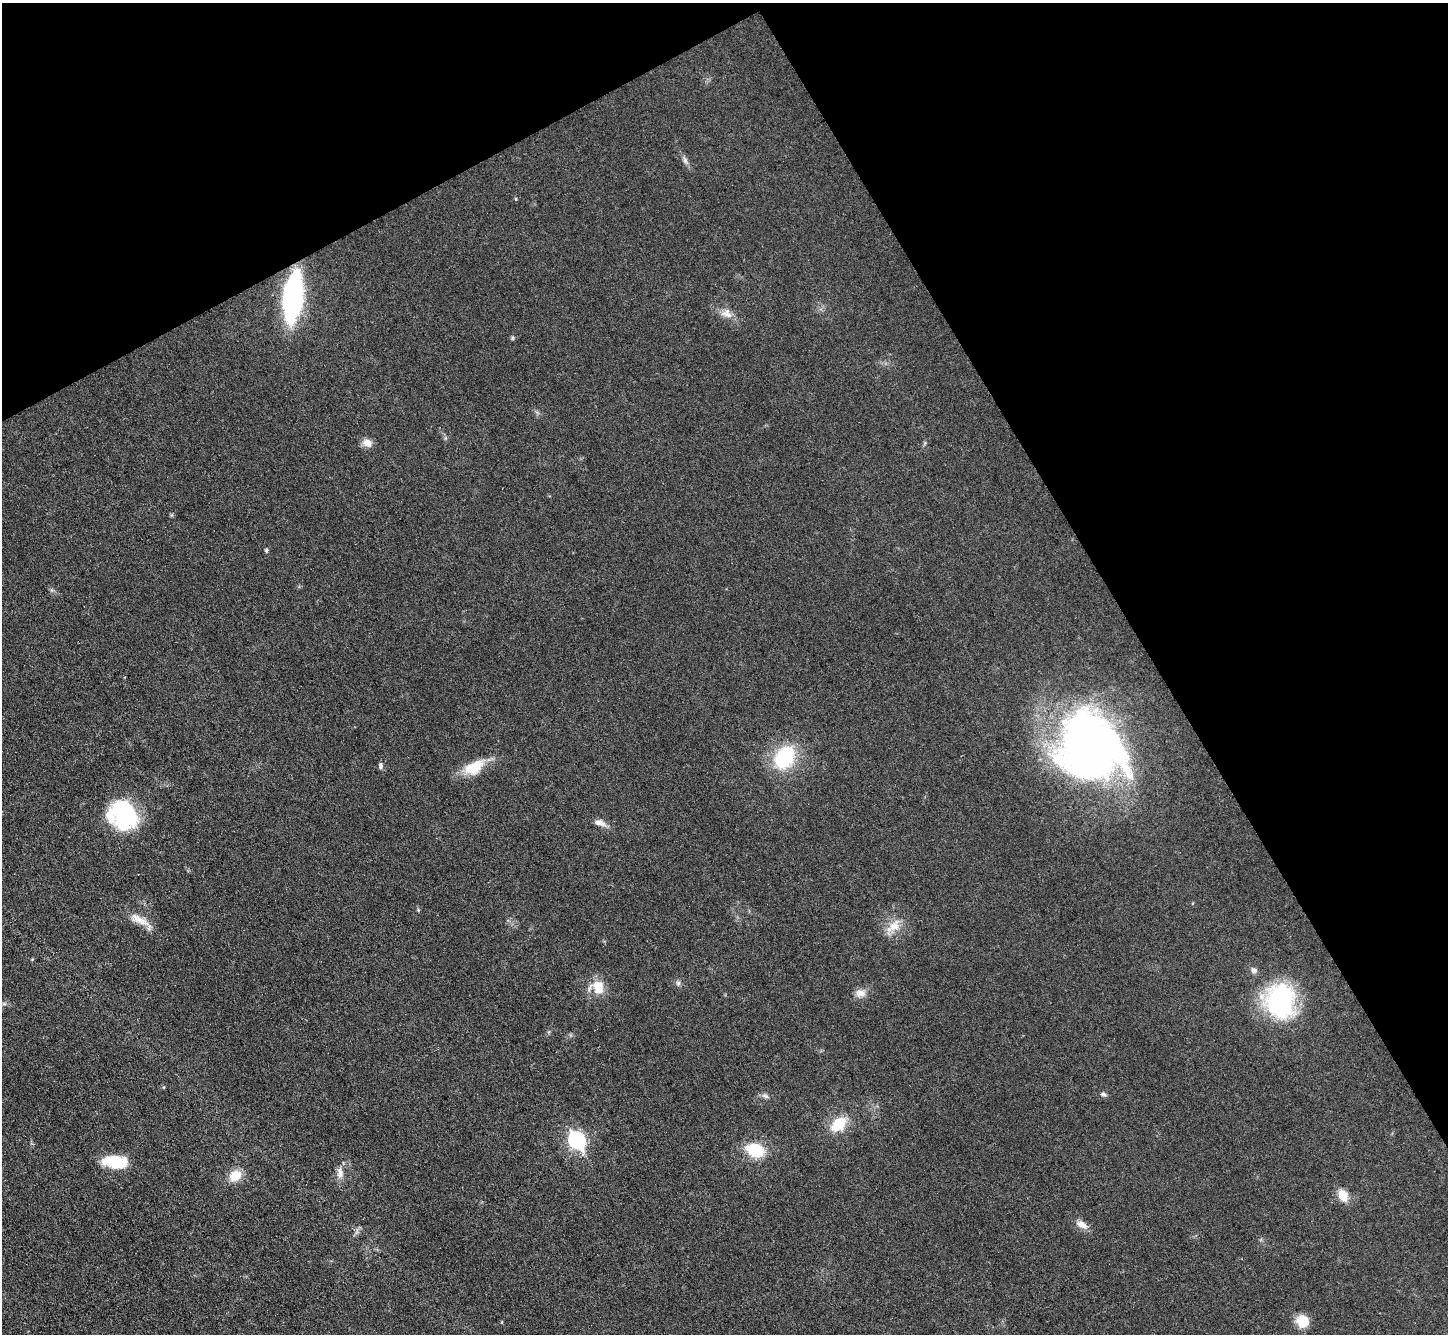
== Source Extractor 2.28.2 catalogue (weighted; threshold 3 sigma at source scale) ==
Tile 3 of 4 x 4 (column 3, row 1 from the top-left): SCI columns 2893-4338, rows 4289-5620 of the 5783 x 5774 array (HDU 1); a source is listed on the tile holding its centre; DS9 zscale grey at full resolution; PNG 1450 x 1336 px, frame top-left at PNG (2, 3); no overlay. Shown black and unused: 29% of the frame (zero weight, under 3 of 6 exposures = <1% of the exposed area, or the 3 px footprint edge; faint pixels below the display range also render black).
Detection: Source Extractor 2.28.2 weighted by HDU 2 'WHT'; one run over the whole footprint, this tile lists its part. Background 0.0318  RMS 0.0038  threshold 0.0155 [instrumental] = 3 sigma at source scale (4.09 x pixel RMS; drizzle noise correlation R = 1.36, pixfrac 0.8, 0.05/0.05 arcsec/px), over >= 5 px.
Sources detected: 34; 1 inside a brighter listed object's ellipse — not listed separately; the other 33 listed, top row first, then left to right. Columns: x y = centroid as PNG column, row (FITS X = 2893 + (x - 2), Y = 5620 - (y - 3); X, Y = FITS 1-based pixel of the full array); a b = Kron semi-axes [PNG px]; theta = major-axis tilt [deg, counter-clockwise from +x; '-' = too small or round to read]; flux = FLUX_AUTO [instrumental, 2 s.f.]
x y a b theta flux
685 160 11 6 -74 1.2
293 297 36 14 84 80
727 314 16 10 -25 3.2
512 338 5 5 - 0.56
367 443 12 9 -21 2.8
171 515 6 4 90 0.43
266 550 5 4 - 0.62
1091 747 68 59 -55 220
784 757 25 18 57 25
380 766 8 5 -85 0.91
474 767 29 15 30 9.3
123 814 30 26 -52 38
599 822 12 7 -8 2.5
139 920 31 9 -26 5
893 926 22 12 35 5.3
1254 970 9 7 -37 1.2
678 983 6 6 - 0.9
598 986 22 16 4 6.9
860 993 14 10 6 2.7
1280 1001 32 27 -81 55
4 1004 7 4 18 0.61
1103 1094 8 6 -16 0.87
765 1096 11 5 -18 1.2
839 1124 16 11 41 11
577 1140 9 7 -57 92
755 1150 20 14 -19 13
115 1162 26 13 -7 13
340 1172 16 8 -84 2.8
235 1176 16 13 33 5.5
1343 1195 7 6 - 10
1082 1224 15 8 -29 2.9
1303 1321 14 13 - 6.3
502 1322 4 3 - 0.3
Overlapping masked pixels (flux is a lower limit): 1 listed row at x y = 293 297